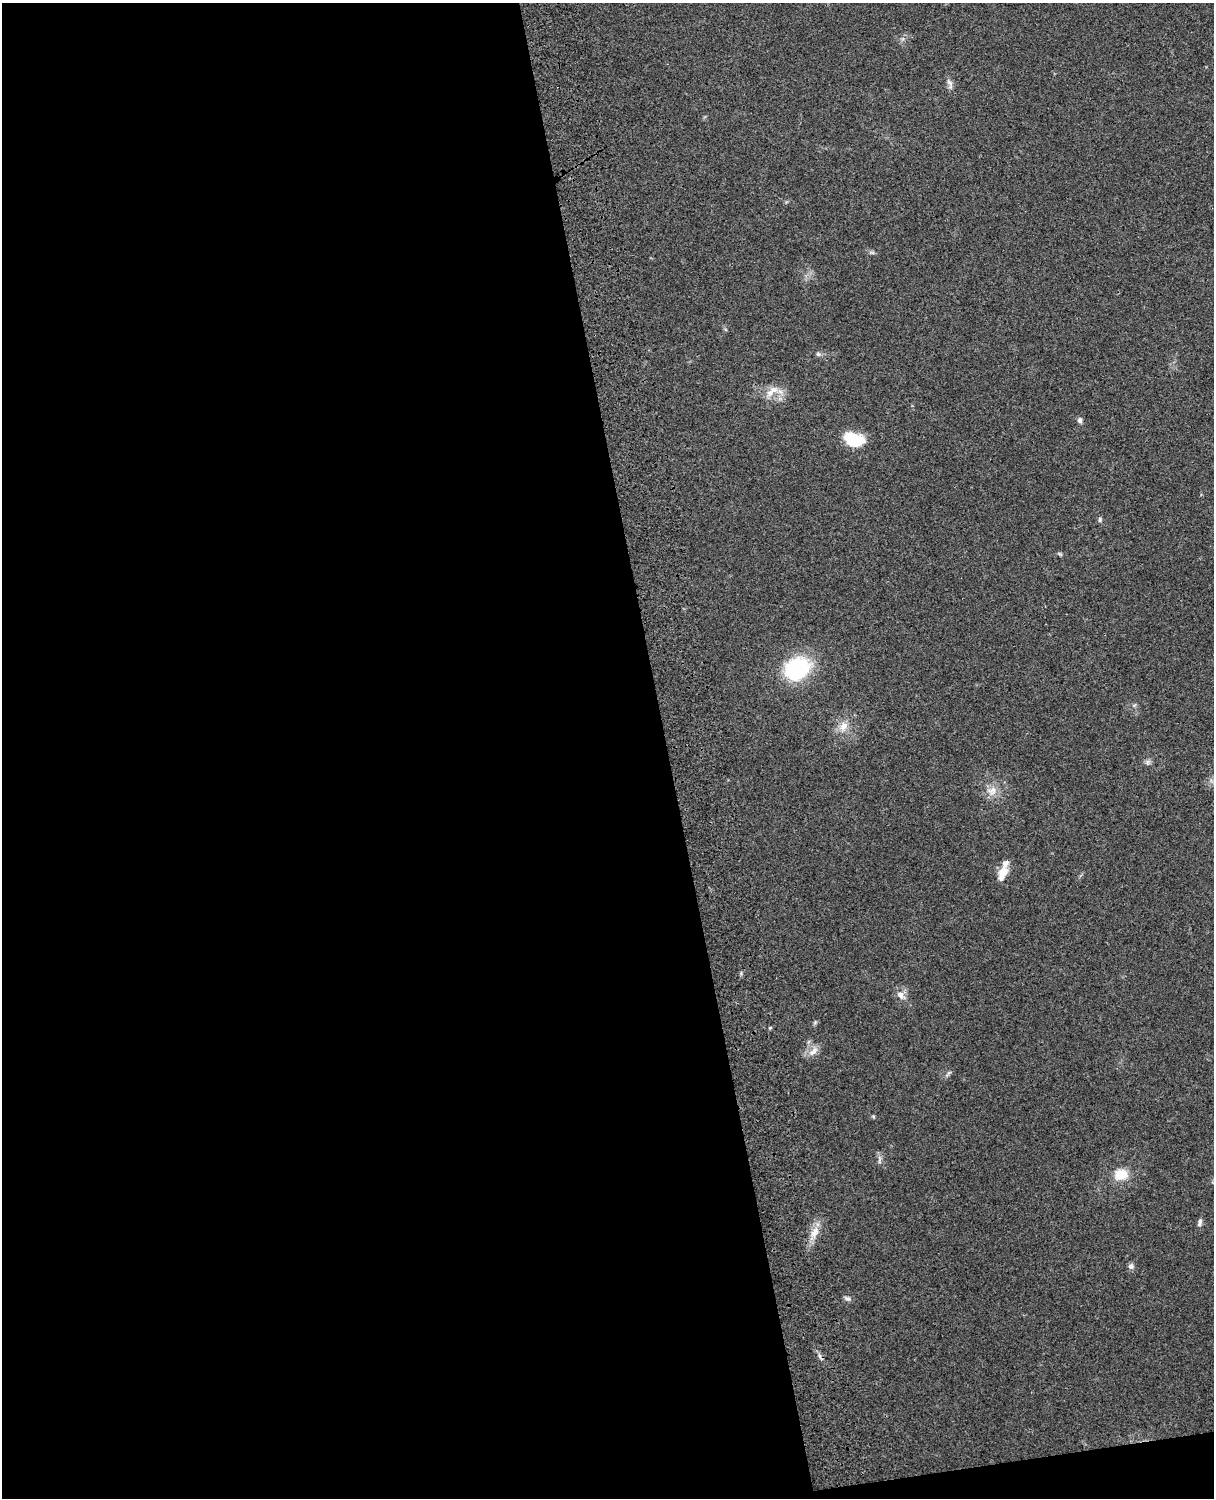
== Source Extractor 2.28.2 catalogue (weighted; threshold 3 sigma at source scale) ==
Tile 9 of 4 x 3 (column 1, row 3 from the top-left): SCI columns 119-1330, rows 164-1659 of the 5089 x 4927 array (HDU 1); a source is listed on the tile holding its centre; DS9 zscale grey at full resolution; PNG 1216 x 1500 px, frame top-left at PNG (2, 3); no overlay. Shown black and unused: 56% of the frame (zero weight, under 3 of 4 exposures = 6% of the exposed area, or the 3 px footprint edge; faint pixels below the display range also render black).
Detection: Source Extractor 2.28.2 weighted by HDU 2 'WHT'; one run over the whole footprint, this tile lists its part. Background 0.277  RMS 0.0092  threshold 0.0412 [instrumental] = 3 sigma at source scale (4.5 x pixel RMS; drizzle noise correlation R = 1.50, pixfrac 1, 0.05/0.05 arcsec/px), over >= 5 px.
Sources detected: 25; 1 cosmic-ray / hot-pixel residue — not listed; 1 inside a brighter listed object's ellipse — not listed separately; the other 23 listed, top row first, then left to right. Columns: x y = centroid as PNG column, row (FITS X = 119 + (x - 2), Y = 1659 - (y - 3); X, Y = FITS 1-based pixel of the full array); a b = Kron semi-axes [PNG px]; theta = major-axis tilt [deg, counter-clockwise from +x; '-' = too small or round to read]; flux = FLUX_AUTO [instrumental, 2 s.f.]
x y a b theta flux
949 82 14 6 -55 3.5
872 253 7 4 -1 1.6
818 354 6 6 - 1.8
770 393 13 9 40 8.5
1080 420 7 6 - 2.6
854 439 21 13 -17 34
1100 520 7 5 89 1.7
1060 554 7 4 -44 1.3
796 669 19 16 33 110
844 726 13 10 41 8.8
992 791 14 13 - 9.7
1003 873 18 9 66 12
900 995 12 8 -46 6.1
770 1028 5 3 - 0.99
813 1051 16 7 44 6.5
948 1073 12 3 48 1.9
873 1116 6 4 -19 1.1
879 1160 13 4 81 2.4
1121 1175 16 13 18 16
1200 1222 10 5 73 2.7
814 1232 15 9 52 9.1
1131 1266 8 7 - 2.8
848 1299 9 6 -28 2.6